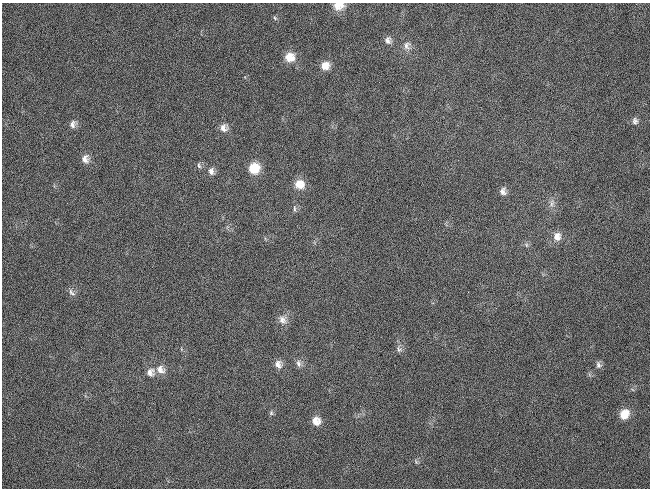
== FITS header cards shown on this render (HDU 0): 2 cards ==
NAXIS1  =                  648 / length of data axis 1
NAXIS2  =                  486 / length of data axis 2

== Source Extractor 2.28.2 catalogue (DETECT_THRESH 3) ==
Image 648 x 486 px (HDU 0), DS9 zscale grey, 1 PNG px = 1 image px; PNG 652 x 490 px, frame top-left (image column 1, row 486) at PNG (2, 3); no overlay
Background 137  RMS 27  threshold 80.3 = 3 sigma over >= 5 px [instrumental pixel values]
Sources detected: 32; all 32 listed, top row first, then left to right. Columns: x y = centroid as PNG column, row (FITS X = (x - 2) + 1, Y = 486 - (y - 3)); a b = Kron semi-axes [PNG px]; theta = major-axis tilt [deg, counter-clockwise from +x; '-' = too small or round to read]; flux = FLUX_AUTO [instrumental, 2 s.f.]
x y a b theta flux
341 4 12 5 -34 7700
337 5 13 10 -34 16000
275 18 7 4 -45 2800
388 40 10 9 - 8500
407 45 12 10 70 11000
290 57 12 11 - 25000
325 66 10 9 - 18000
635 121 9 8 - 6200
73 124 10 8 59 8600
223 128 10 9 - 11000
85 159 10 9 - 12000
199 165 9 5 -81 4100
254 168 10 10 - 44000
211 171 10 7 -85 8300
300 184 12 11 - 22000
503 191 10 9 - 8800
552 203 11 6 74 8000
294 209 8 4 -90 3500
557 236 12 10 -89 16000
526 245 7 4 -89 3200
71 292 12 6 -50 6000
283 320 12 10 -37 13000
399 349 9 7 -45 6100
299 363 10 7 -77 7400
278 364 10 9 - 12000
598 365 9 7 -81 6100
160 370 12 10 -52 14000
150 372 12 11 - 12000
271 413 7 6 - 3400
624 414 11 9 63 28000
316 421 10 10 - 18000
416 462 6 5 - 3000